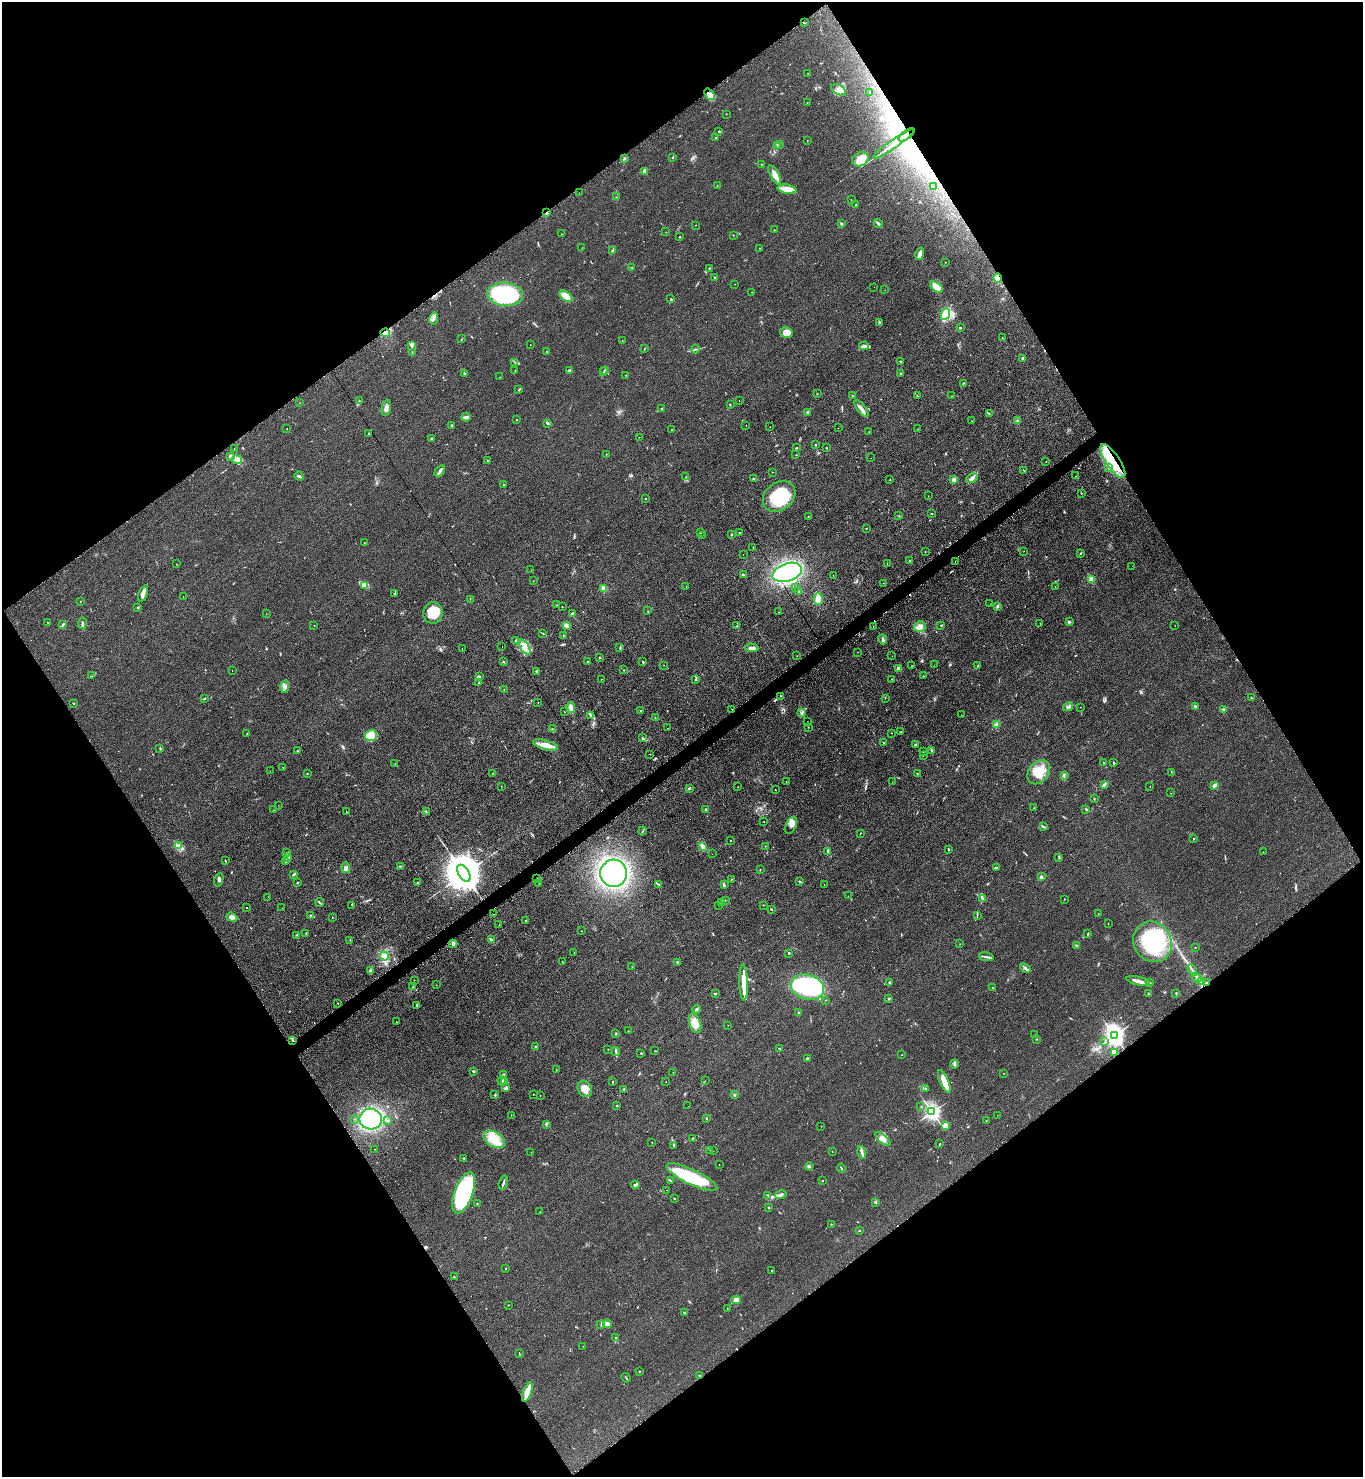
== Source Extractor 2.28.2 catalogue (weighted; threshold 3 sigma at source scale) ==
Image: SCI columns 160-5600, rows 17-5915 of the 5906 x 5921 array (HDU 1 of 3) = the unmasked area's bounding box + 8 px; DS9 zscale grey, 4 x 4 block average (1 PNG px = mean of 4 x 4 image px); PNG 1365 x 1479 px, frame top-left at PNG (2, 2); each listed source drawn as its Kron ellipse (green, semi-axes under 4 px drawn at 4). Shown black and unused: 49% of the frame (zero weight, under 2 of 3 exposures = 2% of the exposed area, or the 3 px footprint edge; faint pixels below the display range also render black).
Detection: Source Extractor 2.28.2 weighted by HDU 2 'WHT'. Background 0.1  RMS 0.012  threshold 0.0523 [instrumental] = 3 sigma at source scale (4.5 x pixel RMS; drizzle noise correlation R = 1.50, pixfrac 1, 0.05/0.05 arcsec/px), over >= 5 px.
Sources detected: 578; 8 inside a brighter object's white glare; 31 cosmic-ray / hot-pixel residue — neither listed nor drawn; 8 coinciding with a brighter row at this scale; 15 inside a brighter listed object's ellipse — not listed separately; of the other 516, all 500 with FLUX_AUTO >= 1.19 (the completeness limit of this list) listed and drawn (16 fainter detections not listed), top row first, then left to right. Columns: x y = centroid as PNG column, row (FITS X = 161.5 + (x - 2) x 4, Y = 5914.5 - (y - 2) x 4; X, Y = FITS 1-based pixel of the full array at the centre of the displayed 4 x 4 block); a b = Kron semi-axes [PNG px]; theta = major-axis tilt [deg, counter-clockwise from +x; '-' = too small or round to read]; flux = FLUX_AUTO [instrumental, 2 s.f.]
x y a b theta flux
804 23 2 2 - 3.4
807 73 2 2 - 1.3
838 90 8 4 -27 37
870 93 2 2 - 6.9
709 94 6 3 -54 30
807 102 2 2 - 1.4
726 114 2 2 - 2
719 131 2 2 - 14
906 135 9 3 37 52
716 138 2 2 - 2.8
807 141 2 2 - 1.5
780 144 2 2 - 2.7
893 144 24 2 35 45
777 145 2 2 - 4.8
673 158 2 2 - 4.2
624 159 2 2 - 6
860 159 8 6 27 57
761 164 2 2 - 1.8
645 171 2 2 - 90
775 175 11 3 -62 52
717 185 2 2 - 2.7
933 187 2 2 - 2.5
787 189 9 4 -9 99
579 193 2 2 - 3
616 197 2 2 - 2.1
851 199 2 2 - 6
856 205 2 2 - 2.5
546 213 2 2 - 11
841 223 2 2 - 2.9
878 223 4 2 - 12
695 225 2 2 - 1.4
774 230 3 2 - 2.4
666 232 2 2 - 1.5
562 234 2 2 - 1.6
733 235 2 2 - 1.5
680 237 2 2 - 2.2
582 247 2 2 - 7
760 248 2 2 - 2.1
612 251 4 2 - 12
920 254 6 4 74 52
945 262 2 2 - 1.4
632 268 2 2 - 2.2
709 268 3 2 - 3.8
715 278 2 2 - 4.4
998 278 4 4 - 25
735 284 2 2 - 1.3
874 287 2 2 - 4.4
936 287 7 4 -37 77
885 290 2 2 - 9.5
752 292 2 2 - 2.5
505 294 18 11 -5 720
566 296 7 3 -38 130
671 299 2 2 - 5.7
945 314 6 3 66 210
434 318 6 2 77 16
879 322 3 2 - 6.3
960 328 2 2 - 6.9
786 332 6 5 - 52
385 333 4 4 - 25
1002 338 2 2 - 5.7
461 339 2 2 - 1.6
622 340 2 2 - 2.2
530 345 2 2 - 4
412 346 4 2 - 5.8
864 346 5 2 - 26
644 349 2 2 - 2.3
696 349 4 2 - 6.5
547 351 2 2 - 2.6
412 353 2 2 - 1.6
1023 358 2 2 - 21
901 361 2 2 - 6.3
515 362 2 2 - 2.8
515 370 2 2 - 1.4
570 370 4 2 - 9.9
604 370 2 2 - 3.3
603 372 2 2 - 2.5
465 374 4 2 - 9
900 374 2 2 - 4
626 375 2 2 - 1.6
500 377 2 2 - 3.4
963 383 2 2 - 3.7
519 389 3 2 - 4.3
817 394 2 2 - 1.9
852 396 2 2 - 4
917 396 2 2 - 3.1
951 396 2 2 - 1.5
739 400 2 2 - 3.3
359 401 2 2 - 2.7
300 403 2 2 - 1.4
730 405 2 2 - 2.9
386 408 8 4 78 35
661 408 2 2 - 3.9
861 409 10 3 -53 37
808 412 2 2 - 68
989 414 2 2 - 2.1
466 417 4 3 - 16
517 420 2 2 - 2.9
972 421 2 2 - 2
1017 421 3 2 - 11
548 423 3 2 - 7.8
746 425 2 2 - 3.8
452 426 2 2 - 6
770 427 2 2 - 7.1
838 428 2 2 - 6.3
287 429 2 2 - 1.7
918 429 2 2 - 1.9
671 430 2 2 - 1.6
869 432 2 2 - 2.7
369 433 2 2 - 6.7
639 437 2 2 - 6.4
432 439 3 2 - 13
816 445 2 2 - 2.9
797 448 2 2 - 8.3
826 448 2 2 - 3
234 449 2 2 - 2.2
606 454 2 2 - 2.2
796 455 2 2 - 2.1
230 456 2 2 - 17
871 458 2 2 - 4.4
237 460 5 3 - 16
487 460 3 2 - 3.5
1113 461 20 7 -56 210
1046 462 2 2 - 2.1
1108 467 3 2 - 5.4
1024 470 2 2 - 2.5
440 471 6 2 56 21
772 472 2 2 - 2.1
299 476 5 2 - 11
1076 476 2 2 - 1.3
686 477 3 2 - 2.8
972 478 6 2 29 17
754 479 4 2 - 6.8
954 479 3 3 - 19
890 480 2 2 - 2.5
504 485 2 2 - 3.1
1081 493 2 2 - 1.6
779 496 18 13 38 360
928 496 2 2 - 2
645 499 2 2 - 4.6
931 513 2 2 - 4
808 516 2 2 - 2.6
899 516 3 2 - 2.9
866 528 2 2 - 3.1
740 532 2 2 - 1.8
701 533 2 2 - 2.5
732 534 2 2 - 5.1
702 536 2 2 - 2.5
364 542 2 2 - 1.6
753 547 2 2 - 2.3
925 551 2 2 - 2.6
1024 551 2 2 - 1.5
1081 553 3 2 - 4.4
743 554 2 2 - 1.6
910 561 3 2 - 6.4
955 562 2 2 - 1.6
887 563 2 2 - 1.9
177 564 2 2 - 2.5
1132 566 2 2 - 1.2
531 570 2 2 - 1.4
787 572 15 8 18 990
744 575 3 2 - 16
833 575 2 2 - 3
1092 580 2 2 - 230
533 581 2 2 - 1.2
883 583 2 2 - 1.2
364 586 3 2 - 8.2
686 586 2 2 - 2.7
1055 586 2 2 - 2.1
796 588 2 2 - 2.4
603 589 4 3 - 23
799 591 3 2 - 2.8
143 593 9 3 68 34
394 594 2 2 - 2.6
183 597 2 2 - 1.6
470 599 2 2 - 2.1
818 599 6 4 90 53
80 601 2 2 - 1.7
990 604 2 2 - 9.5
557 605 3 2 - 4.7
998 606 3 2 - 9.4
138 607 2 2 - 4.5
562 607 2 2 - 3
648 611 2 2 - 7.6
779 612 2 2 - 3.1
433 613 11 9 79 140
572 613 3 2 - 6.2
266 614 2 2 - 1.7
48 622 2 2 - 2
1069 622 2 2 - 14
82 623 5 2 - 10
1040 624 2 2 - 1.8
63 625 4 2 - 11
314 625 2 2 - 6
566 625 4 3 - 16
941 625 3 2 - 4.3
737 626 3 2 - 6.4
873 626 2 2 - 1.9
920 626 6 5 - 34
1175 626 2 2 - 1.3
543 633 3 2 - 3.8
564 635 2 2 - 3.1
883 639 5 2 - 12
516 640 3 2 - 8.2
502 646 2 2 - 3.4
525 647 8 3 -58 34
462 648 2 2 - 94
620 648 4 2 - 5.1
752 648 6 2 -4 31
857 652 2 2 - 1.2
797 656 2 2 - 1.7
892 656 2 2 - 1.8
600 657 2 2 - 3.1
588 661 2 2 - 3.2
504 662 2 2 - 2.9
643 662 3 2 - 5.2
664 665 2 2 - 11
934 665 2 2 - 3.6
912 666 2 2 - 1.9
977 666 4 2 - 3.4
899 668 3 3 - 16
624 670 2 2 - 2.5
232 671 2 2 - 3.5
537 671 2 2 - 14
91 676 2 2 - 2.7
479 676 2 2 - 10
923 676 2 2 - 3.4
601 679 2 2 - 2.3
892 679 2 2 - 3
696 680 2 2 - 4.9
479 682 2 2 - 2.4
285 687 6 3 78 22
504 690 2 2 - 2.2
780 696 2 2 - 4.6
885 698 2 2 - 1.9
1251 698 2 2 - 3
204 699 2 2 - 4.5
538 702 2 2 - 7.1
74 703 2 2 - 4.3
1195 706 2 2 - 7.2
1068 707 5 3 - 16
1080 707 2 2 - 3.6
571 708 5 3 - 34
731 709 2 2 - 7.7
640 710 2 2 - 8
1224 710 2 2 - 2.3
564 712 2 2 - 2
802 713 2 2 - 6.7
591 715 3 3 - 11
961 715 2 2 - 1.2
655 717 2 2 - 2.5
807 721 2 2 - 1.4
996 725 4 3 - 13
808 727 2 2 - 2.5
668 728 2 2 - 1.8
552 729 2 2 - 2.9
901 732 2 2 - 3
892 733 2 2 - 2.2
247 734 2 2 - 1.8
371 735 6 5 - 150
642 738 2 2 - 4.7
883 743 2 2 - 5.2
546 745 13 4 -15 66
915 745 3 2 - 7.4
160 748 3 2 - 4.8
297 751 2 2 - 4.2
931 751 3 2 - 5.8
924 752 2 2 - 3.3
649 754 2 2 - 27
923 755 2 2 - 2.9
1104 762 2 2 - 2.7
1113 763 2 2 - 6.6
395 764 2 2 - 1.7
283 767 2 2 - 1.6
270 771 2 2 - 2
1039 772 13 10 53 130
1171 772 2 2 - 3.3
492 773 2 2 - 2
917 773 2 2 - 3.4
307 774 2 2 - 2.6
1064 776 2 2 - 2.8
786 782 2 2 - 2.1
892 782 2 2 - 1.2
1104 784 3 3 - 10
1215 785 3 2 - 25
1150 786 2 2 - 1.7
501 787 2 2 - 12
738 787 2 2 - 2.8
689 788 4 2 - 9.4
775 790 2 2 - 2.6
1170 793 2 2 - 1.3
1094 799 2 2 - 4.3
278 805 2 2 - 2
1034 807 2 2 - 1.4
273 810 2 2 - 1.5
706 810 3 2 - 6.8
1086 810 3 2 - 4.9
346 812 2 2 - 7
426 812 2 2 - 2.9
764 821 2 2 - 5.4
791 825 9 5 67 32
1043 826 4 2 - 11
642 831 4 2 - 6.4
861 833 3 2 - 3.5
1194 839 2 2 - 4.4
730 841 2 2 - 3.4
179 846 4 3 - 16
703 846 3 3 - 23
765 846 2 2 - 2
949 850 3 2 - 3.9
828 851 4 2 - 13
1263 852 2 2 - 3.4
287 853 2 2 - 4
712 854 2 2 - 2.5
288 857 2 2 - 3.9
1059 857 3 2 - 4.2
225 860 2 2 - 2.8
286 861 3 2 - 5.5
400 866 2 2 - 4.8
996 867 3 2 - 3.9
346 868 5 3 - 37
760 870 2 2 - 3.4
464 873 9 5 -58 37000
614 873 13 13 - 1800
294 874 2 2 - 2.6
1041 877 2 2 - 73
537 879 2 2 - 1.5
732 879 2 2 - 2.5
219 880 7 3 69 15
297 882 2 2 - 3.4
800 882 3 2 - 5
417 883 3 2 - 4.4
539 883 2 2 - 1.6
659 884 3 2 - 5.8
824 884 2 2 - 1.5
724 885 3 2 - 6.6
848 896 2 2 - 1.5
268 897 2 2 - 2.1
982 898 3 2 - 7.1
1065 899 2 2 - 2
725 900 2 2 - 2.1
721 902 3 2 - 9.1
320 903 4 2 - 7.6
352 905 2 2 - 2.1
718 905 2 2 - 1.3
763 905 2 2 - 3
247 907 2 2 - 5.9
282 908 2 2 - 1.8
771 909 3 2 - 4.8
493 914 2 2 - 10
1098 914 2 2 - 1.3
311 915 3 2 - 6.8
977 915 2 2 - 3
232 917 6 2 -20 15
332 917 2 2 - 1.4
525 921 2 2 - 3
1108 924 2 2 - 2
499 925 2 2 - 4.4
581 931 2 2 - 2
306 933 2 2 - 1.7
1088 934 2 2 - 3.4
297 935 2 2 - 1.9
350 940 2 2 - 2.3
491 940 4 2 - 10
1153 942 21 18 -58 560
453 944 4 3 - 16
960 944 2 2 - 1.3
1076 945 2 2 - 3.9
1195 947 2 2 - 4.2
574 953 2 2 - 2.8
789 953 3 2 - 5.4
385 956 4 4 - 26
986 957 7 2 -8 16
562 962 2 2 - 2.7
677 962 2 2 - 5.6
632 967 2 2 - 1.9
1025 968 6 2 -42 13
371 970 2 2 - 4.4
1192 970 6 2 -59 13
1197 978 5 2 - 8.2
414 980 2 2 - 2
1138 981 12 2 -14 49
744 982 18 3 -88 88
889 982 3 2 - 8.1
1150 982 3 2 - 3
1201 982 3 2 - 5.2
1207 983 3 2 - 8.8
436 985 2 2 - 2
413 987 2 2 - 5.4
807 987 17 12 -17 840
993 988 3 2 - 6.5
1176 993 2 2 - 5.1
715 994 3 2 - 4.9
1149 994 2 2 - 5.2
889 999 2 2 - 4.1
826 1000 2 2 - 4.5
338 1003 2 2 - 1.7
417 1005 2 2 - 6.3
697 1009 4 2 - 5.2
799 1013 2 2 - 4.8
397 1022 2 2 - 7.5
695 1023 10 5 -71 72
728 1025 2 2 - 1.8
628 1031 2 2 - 3.5
616 1034 2 2 - 26
1034 1035 2 2 - 2.5
1114 1035 3 3 - 4700
1037 1039 2 2 - 3.4
293 1040 2 2 - 5.2
1105 1042 2 2 - 2.8
536 1047 3 2 - 8.5
779 1048 2 2 - 4.8
608 1049 2 2 - 1.6
655 1051 2 2 - 1.8
616 1052 4 2 - 8.5
1114 1052 2 2 - 220
641 1053 2 2 - 17
902 1054 2 2 - 1.5
807 1058 4 2 - 7.9
954 1064 4 2 - 8.6
556 1070 2 2 - 1.9
473 1071 3 2 - 6.1
673 1072 2 2 - 1.3
1003 1073 2 2 - 1.9
504 1074 4 2 - 7
502 1081 4 2 - 14
505 1081 3 2 - 8.4
705 1081 2 2 - 1.4
613 1082 3 2 - 2.9
666 1082 2 2 - 2.8
944 1082 12 3 -65 120
506 1088 4 3 - 19
585 1089 8 7 - 78
624 1089 2 2 - 13
926 1089 3 2 - 3.3
533 1094 2 2 - 1.4
495 1095 2 2 - 6.8
734 1095 3 2 - 5.4
540 1096 2 2 - 2.5
617 1106 2 2 - 16
688 1106 2 2 - 3.2
921 1106 2 2 - 2.4
932 1112 2 2 - 2500
511 1115 2 2 - 2.1
997 1115 2 2 - 1.5
706 1118 2 2 - 3.8
355 1119 2 2 - 2.7
371 1119 11 10 - 680
986 1120 2 2 - 2
388 1121 3 2 - 7.5
546 1124 3 2 - 5.4
821 1126 2 2 - 1.3
945 1126 2 2 - 210
693 1138 3 2 - 6.7
494 1139 12 7 -31 120
883 1139 9 3 -41 32
652 1142 2 2 - 1.3
940 1144 2 2 - 2.7
674 1146 2 2 - 3.2
375 1149 2 2 - 1.8
710 1150 2 2 - 2.9
713 1151 2 2 - 1.3
832 1151 2 2 - 3.6
531 1152 2 2 - 2
862 1152 6 3 -76 16
464 1158 2 2 - 5.5
719 1165 2 2 - 7.7
809 1166 4 2 - 9.1
841 1168 4 2 - 4.3
692 1177 28 7 -25 450
670 1181 2 2 - 4.7
822 1181 2 2 - 2.5
503 1183 7 2 74 14
635 1185 4 2 - 11
666 1190 2 2 - 5.3
464 1193 22 9 69 720
781 1194 5 2 - 16
768 1195 2 2 - 4.3
674 1198 2 2 - 3.2
876 1202 3 2 - 6.4
477 1204 2 2 - 3.4
769 1207 2 2 - 18
540 1212 2 2 - 2
831 1224 2 2 - 3.5
859 1230 2 2 - 3.7
506 1269 2 2 - 2.7
772 1271 2 2 - 3.2
454 1277 2 2 - 9.3
736 1300 5 4 - 22
508 1305 2 2 - 2.5
727 1308 2 2 - 1.9
684 1313 2 2 - 4.8
607 1324 4 4 - 40
601 1325 2 2 - 2.6
616 1338 3 2 - 5
583 1346 2 2 - 1.7
519 1354 2 2 - 2.8
640 1371 3 2 - 2.3
699 1375 2 2 - 2.6
626 1378 5 2 - 5.7
527 1392 10 3 71 85
Overlapping masked pixels (flux is a lower limit): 8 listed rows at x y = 906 135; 546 213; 998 278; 385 333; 1113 461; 1207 983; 293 1040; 527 1392
Diffuse or blended objects may show on this block-average render without a row.